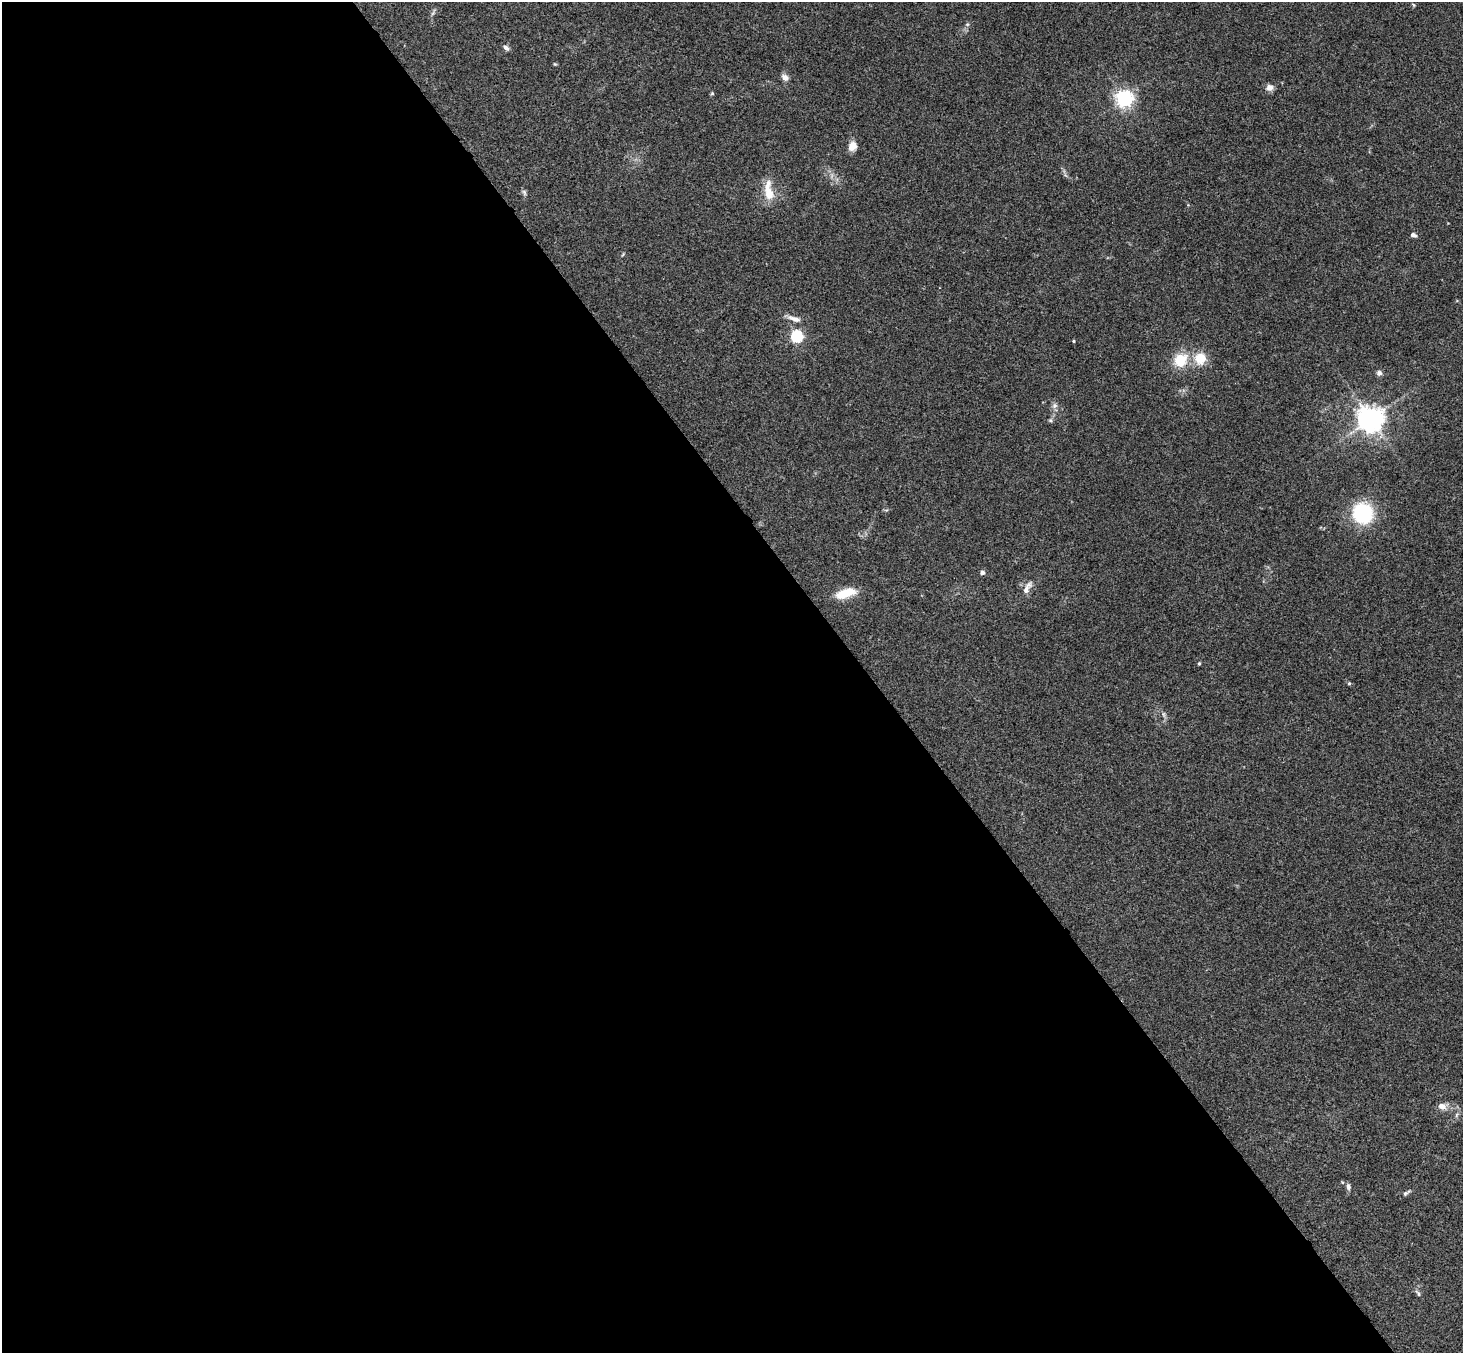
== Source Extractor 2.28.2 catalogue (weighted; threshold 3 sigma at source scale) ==
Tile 9 of 4 x 4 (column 1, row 3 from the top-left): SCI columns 53-1513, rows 1682-3032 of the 5946 x 5927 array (HDU 1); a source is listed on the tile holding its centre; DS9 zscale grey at full resolution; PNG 1465 x 1355 px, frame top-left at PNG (2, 2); no overlay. Shown black and unused: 60% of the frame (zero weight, under 3 of 4 exposures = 6% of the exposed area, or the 3 px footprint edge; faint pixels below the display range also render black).
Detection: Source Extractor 2.28.2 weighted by HDU 2 'WHT'; one run over the whole footprint, this tile lists its part. Background 0.163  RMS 0.0073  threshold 0.0329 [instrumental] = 3 sigma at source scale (4.5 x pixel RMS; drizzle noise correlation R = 1.50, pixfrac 1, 0.05/0.05 arcsec/px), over >= 5 px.
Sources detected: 31; all 31 listed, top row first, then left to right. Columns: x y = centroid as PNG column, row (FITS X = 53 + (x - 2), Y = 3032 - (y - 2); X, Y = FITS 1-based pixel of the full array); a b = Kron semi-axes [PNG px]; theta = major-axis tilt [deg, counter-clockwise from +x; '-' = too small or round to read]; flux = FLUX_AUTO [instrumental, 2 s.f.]
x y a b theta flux
967 24 5 3 - 0.84
506 48 8 6 -36 2.4
555 64 5 4 - 0.74
785 77 9 7 -37 3.4
1270 88 9 8 - 3.6
712 93 6 4 1 0.73
1124 99 6 6 - 270
852 146 11 9 68 5.9
768 191 30 11 -81 13
524 192 9 5 -71 1.5
1413 235 7 5 -19 2.2
794 319 20 6 -18 4.7
797 336 6 5 - 80
1074 341 4 4 - 0.73
1200 358 15 15 - 14
1180 360 11 10 - 22
1379 373 7 6 - 2.2
1055 406 8 7 - 2.5
1371 419 8 8 - 780
1050 420 6 5 - 1.2
1363 513 18 16 -57 59
982 573 5 5 - 2
1027 588 20 8 64 5.3
846 593 24 10 17 15
1199 663 4 3 - 0.9
1349 683 5 4 - 0.86
1442 1106 10 8 -11 5.1
1456 1115 7 4 70 1.3
1348 1186 8 5 -79 2.3
1406 1193 11 4 35 1.7
1418 1293 10 4 -56 1.7